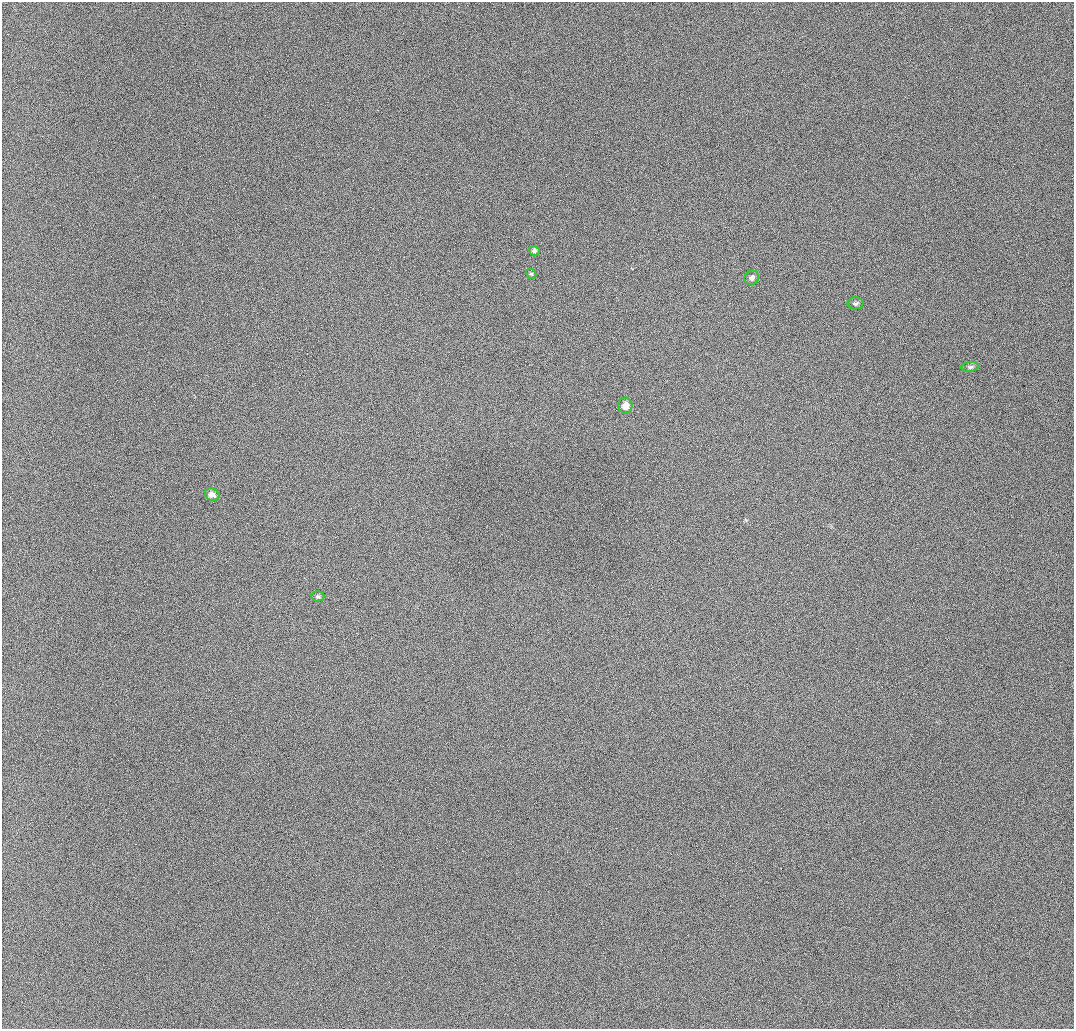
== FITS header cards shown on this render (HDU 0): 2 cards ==
NAXIS1  =                 1072 / length of data axis 1
NAXIS2  =                 1027 / length of data axis 2

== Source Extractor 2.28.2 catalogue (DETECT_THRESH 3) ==
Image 1072 x 1027 px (HDU 0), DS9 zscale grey, 1 PNG px = 1 image px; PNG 1076 x 1031 px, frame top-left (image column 1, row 1027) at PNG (2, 2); each listed source drawn as its Kron ellipse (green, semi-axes under 4 px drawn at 4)
Background 926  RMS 11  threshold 33.5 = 3 sigma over >= 5 px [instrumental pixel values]
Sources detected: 8; all 8 listed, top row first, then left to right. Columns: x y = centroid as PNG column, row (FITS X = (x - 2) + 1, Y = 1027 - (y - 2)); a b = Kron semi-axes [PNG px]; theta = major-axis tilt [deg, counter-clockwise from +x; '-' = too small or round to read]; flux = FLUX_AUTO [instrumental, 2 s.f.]
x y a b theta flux
534 251 5 4 - 1700
531 274 5 4 - 1100
752 278 7 7 - 2700
855 303 8 6 2 1700
970 367 9 5 6 1700
625 406 8 7 - 6100
212 495 7 6 - 3600
318 596 7 5 -2 1300